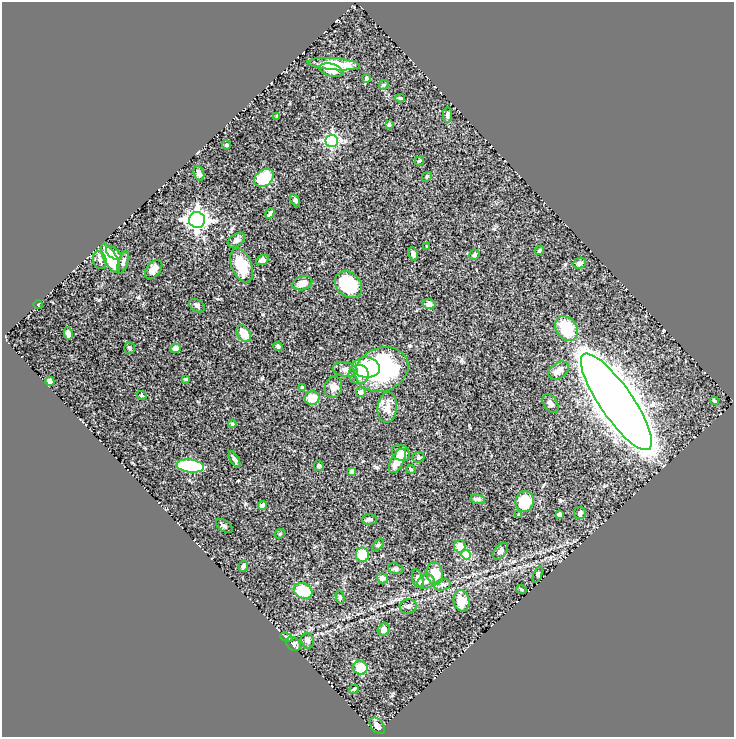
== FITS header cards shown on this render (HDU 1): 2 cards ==
NAXIS1  =                  732
NAXIS2  =                  735

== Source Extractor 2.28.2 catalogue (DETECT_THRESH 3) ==
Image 732 x 735 px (HDU 1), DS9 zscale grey, 1 PNG px = 1 image px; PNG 736 x 739 px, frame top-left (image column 1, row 735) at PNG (2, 2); each listed source drawn as its Kron ellipse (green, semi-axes under 4 px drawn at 4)
Background 0.648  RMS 0.021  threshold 0.0617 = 3 sigma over >= 5 px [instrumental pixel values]
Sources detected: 100; all 100 listed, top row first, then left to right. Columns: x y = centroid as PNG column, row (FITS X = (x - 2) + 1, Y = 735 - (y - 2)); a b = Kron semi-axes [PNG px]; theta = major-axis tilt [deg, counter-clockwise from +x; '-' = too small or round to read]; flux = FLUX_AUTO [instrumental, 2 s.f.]
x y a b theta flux
334 64 26 6 -4 36
331 70 12 6 -14 13
367 78 4 4 - 2.9
384 85 5 4 - 1.8
400 98 5 3 - 1.7
447 115 8 4 -90 4.2
277 116 3 3 - 1.6
389 125 4 3 - 1.9
332 141 6 6 - 200
226 145 4 4 - 1.3
419 161 5 3 - 1.7
199 173 8 5 -69 5.4
427 177 5 3 - 1.3
264 178 10 8 36 47
295 200 7 4 -64 2.6
270 213 5 3 - 2.3
197 220 8 8 - 760
236 240 9 6 33 5.9
427 246 3 2 - 1.1
540 250 5 4 - 2
114 253 9 5 -36 7.6
413 254 7 5 -77 5.1
474 255 5 5 - 2.4
110 258 16 6 -62 64
100 260 9 6 -72 5.5
262 260 6 5 - 4.5
123 262 11 5 73 5.1
579 263 6 5 - 4.3
242 266 18 10 -68 35
154 269 11 6 49 12
302 283 10 7 17 11
348 285 15 11 -44 70
38 304 5 3 - 1.1
429 304 6 5 - 6
197 306 8 6 -32 4.3
567 329 13 10 -57 55
68 333 6 4 -77 5.6
244 334 9 6 -56 22
278 346 5 4 - 3
129 348 6 5 - 2.5
175 348 5 4 - 6.1
366 367 14 10 -7 47
345 369 12 7 -11 6.6
382 369 27 21 21 160
559 371 11 7 34 9.7
359 374 10 9 - 14
186 379 4 3 - 1.6
50 381 5 4 - 7.7
302 387 4 3 - 1.3
333 387 11 8 77 7.9
361 392 5 4 - 5.4
142 395 5 4 - 1.5
312 398 7 7 - 21
714 401 4 3 - 1.8
616 402 57 16 -55 5900
551 403 10 6 -58 5.5
387 408 15 10 85 15
232 424 4 3 - 1.4
401 453 9 7 -33 14
418 457 6 5 - 2.4
234 459 9 4 -62 3.2
397 461 13 6 62 17
190 466 14 6 -8 93
319 466 5 4 - 2.5
411 469 5 4 - 1.7
352 471 4 4 - 6.7
478 499 7 4 -11 3.8
525 501 10 9 - 45
262 505 4 4 - 5.8
580 513 6 6 - 2.9
559 514 4 3 - 4.6
519 515 3 3 - 1.8
369 519 7 5 2 3.5
224 526 9 5 -33 2.8
280 534 5 4 - 1.6
378 545 7 4 44 2.3
460 546 6 6 - 16
500 551 10 6 50 4.4
362 555 7 6 - 42
466 555 4 4 - 37
243 566 6 4 77 3.2
396 569 8 5 -18 2.7
435 574 11 8 -82 29
538 575 8 4 69 2.2
382 578 5 5 - 8.8
418 579 9 5 -71 6.2
426 582 8 6 18 4.6
442 585 8 5 17 3.3
521 589 5 3 - 1.1
303 591 10 7 -26 57
340 597 6 4 -75 2.2
461 601 10 8 -82 20
408 606 8 7 - 4.4
384 630 6 5 - 6.6
286 637 6 3 -21 1.9
308 641 8 6 -82 4.9
293 644 8 6 -38 3.8
360 668 7 6 - 29
354 689 5 2 - 1.5
377 726 9 6 -50 8.8